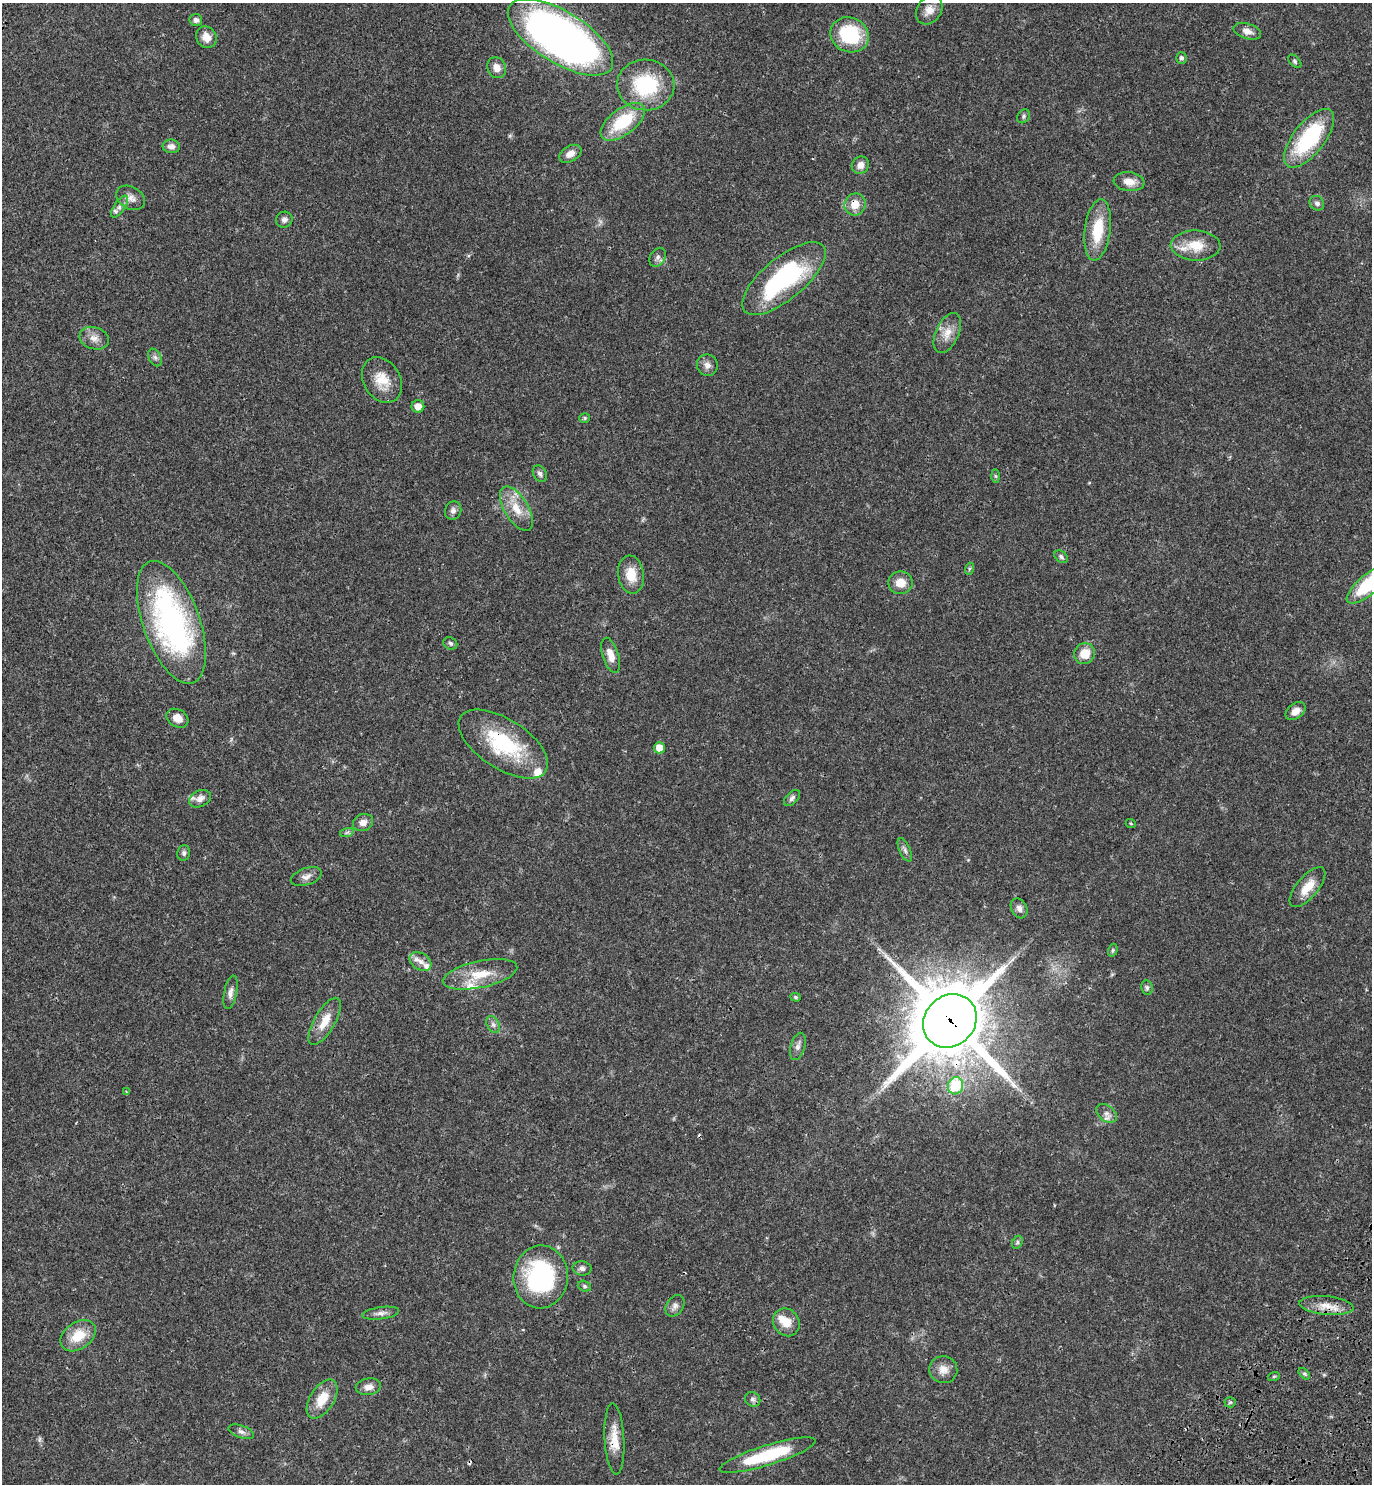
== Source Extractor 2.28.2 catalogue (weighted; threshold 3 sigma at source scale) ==
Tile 6 of 4 x 4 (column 2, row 2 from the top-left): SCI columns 1759-3128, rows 3058-4539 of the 6117 x 6117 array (HDU 1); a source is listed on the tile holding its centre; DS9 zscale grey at full resolution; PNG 1374 x 1486 px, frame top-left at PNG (2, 3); each listed source drawn as its Kron ellipse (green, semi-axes under 4 px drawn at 4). Shown black and unused: <1% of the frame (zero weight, under 3 of 4 exposures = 6% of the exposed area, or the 3 px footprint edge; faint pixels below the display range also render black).
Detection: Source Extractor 2.28.2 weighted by HDU 2 'WHT'; one run over the whole footprint, this tile lists its part. Background 0.0271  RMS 0.0024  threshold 0.011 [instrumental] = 3 sigma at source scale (4.5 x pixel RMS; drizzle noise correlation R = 1.50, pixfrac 1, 0.05/0.05 arcsec/px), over >= 5 px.
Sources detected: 102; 3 cosmic-ray / hot-pixel residue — neither listed nor drawn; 7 inside a brighter listed object's ellipse — not listed separately; the other 92 listed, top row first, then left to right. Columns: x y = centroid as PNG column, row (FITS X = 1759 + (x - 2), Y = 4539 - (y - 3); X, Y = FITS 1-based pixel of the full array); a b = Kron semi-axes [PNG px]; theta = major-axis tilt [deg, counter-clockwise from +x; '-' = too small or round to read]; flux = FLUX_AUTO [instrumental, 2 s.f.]
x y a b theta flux
929 10 15 12 55 2.4
196 20 6 6 - 0.78
1247 31 14 7 -16 1.5
849 35 19 17 -25 16
206 37 11 10 - 2.4
561 37 60 25 -32 160
1181 58 6 5 - 0.74
1295 61 8 5 -46 0.47
497 68 10 9 - 1.9
646 85 29 25 -3 17
1024 116 7 6 - 0.48
623 122 26 13 37 12
1309 138 35 15 52 20
171 146 8 7 - 1.2
570 154 12 7 31 1.8
860 165 9 8 - 1.6
1129 182 15 9 -6 2.4
131 198 15 11 -30 1.8
1317 203 8 7 - 0.85
855 204 11 10 - 3.1
119 207 12 5 56 1.1
284 220 8 8 - 0.96
1098 230 31 13 83 8.6
1196 246 25 15 -2 5.2
658 257 10 7 58 0.98
784 279 51 21 40 31
947 333 21 11 65 3.2
94 338 15 11 -18 2
155 357 9 6 -63 0.71
707 365 11 10 - 1.3
382 380 24 18 -59 5.2
418 406 6 6 - 1.9
585 418 5 4 - 0.35
540 474 8 6 -62 0.8
996 476 6 4 -88 0.4
516 509 25 12 -58 4.7
453 511 9 8 - 0.97
1061 557 7 5 -38 0.54
969 569 6 4 72 0.34
631 575 19 13 -81 4.4
900 583 12 11 - 3.2
1369 584 28 10 40 15
171 622 64 28 -70 56
450 643 7 6 - 0.53
1084 654 11 10 - 3.7
611 655 18 8 -72 2.6
1295 711 11 7 39 2.1
177 718 11 8 -30 2.2
503 744 51 24 -33 19
659 748 6 5 - 3
792 798 10 5 45 0.72
200 799 11 8 25 1.6
363 823 10 8 19 1.7
1131 824 5 3 - 0.2
347 832 7 4 19 0.5
905 850 12 5 -66 0.81
184 853 8 6 77 0.6
306 877 16 8 19 1.4
1307 887 24 10 50 3.8
1019 908 10 7 -62 1.2
1113 950 6 4 73 0.39
420 962 12 8 -32 1.7
480 974 38 13 12 6.4
1147 988 7 6 - 0.55
231 992 17 6 79 1.3
795 997 5 4 - 0.39
325 1021 27 10 60 4.2
950 1021 28 25 46 2200
493 1025 9 6 -63 0.78
798 1046 14 7 73 1.2
955 1086 9 7 74 9.8
126 1091 4 2 - 0.18
1106 1113 12 7 -38 1.3
1017 1242 7 5 63 0.44
582 1268 9 7 -5 0.93
541 1277 31 27 85 31
584 1286 7 5 -17 0.48
675 1306 11 8 55 1.1
1326 1306 27 9 -6 3.5
381 1313 18 6 8 1.2
786 1322 14 12 -58 3.3
78 1336 19 13 36 5.7
943 1370 14 13 - 2.2
1304 1374 7 4 -45 0.4
1274 1376 6 4 19 0.32
368 1387 13 8 8 1.6
322 1399 22 12 58 5.2
753 1399 8 7 - 0.72
1230 1402 5 5 - 0.37
241 1432 13 6 -21 0.93
614 1439 35 10 -87 4.3
768 1455 50 10 17 15
Overlapping masked pixels (flux is a lower limit): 5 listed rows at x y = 855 204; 503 744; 950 1021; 1326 1306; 614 1439
Isophote crosses this tile's border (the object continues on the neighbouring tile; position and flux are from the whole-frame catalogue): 1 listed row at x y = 1369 584